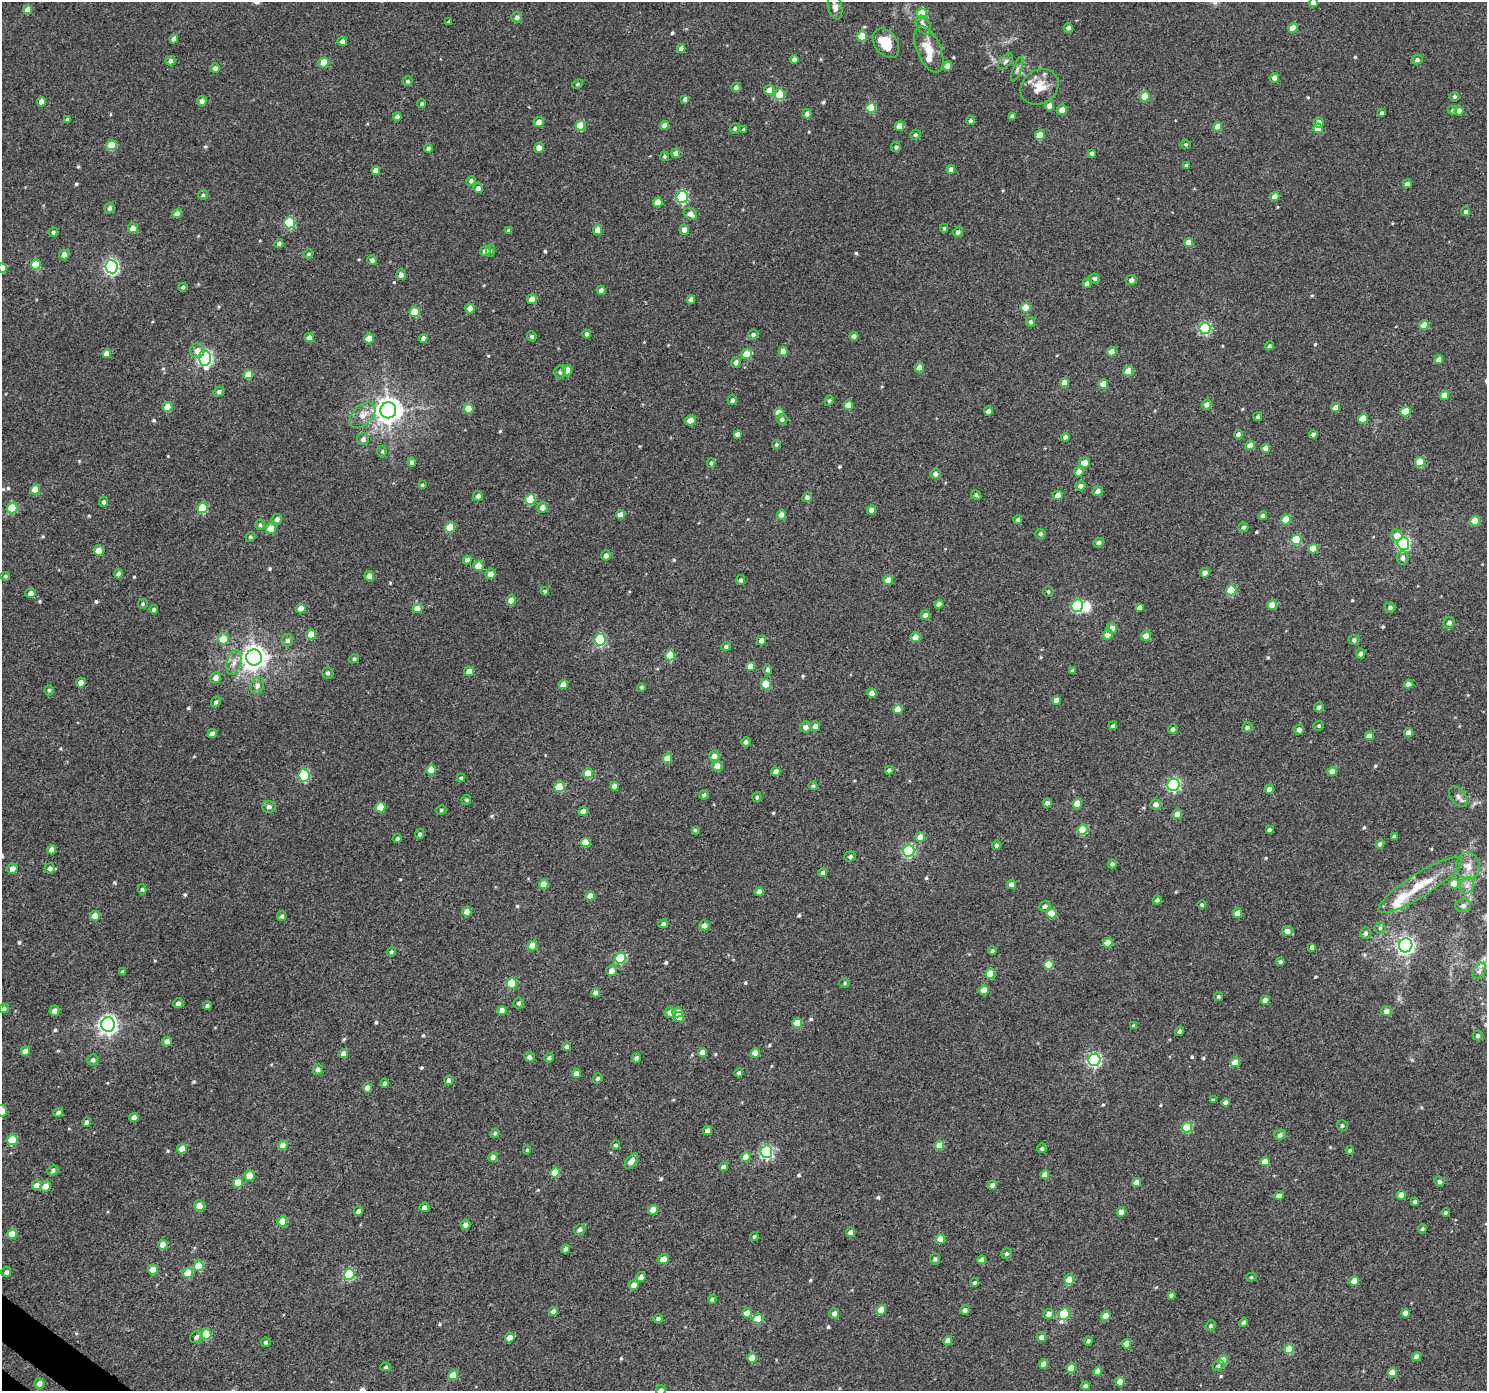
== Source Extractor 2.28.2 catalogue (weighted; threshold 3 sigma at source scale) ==
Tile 7 of 4 x 4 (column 3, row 2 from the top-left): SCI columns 3011-4495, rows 3000-4388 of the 6026 x 6065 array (HDU 1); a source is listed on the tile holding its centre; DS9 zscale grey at full resolution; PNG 1489 x 1393 px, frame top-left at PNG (2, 2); each listed source drawn as its Kron ellipse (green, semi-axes under 4 px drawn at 4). Shown black and unused: <1% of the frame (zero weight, under 3 of 4 exposures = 5% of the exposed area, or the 3 px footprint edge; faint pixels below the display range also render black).
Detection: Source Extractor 2.28.2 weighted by HDU 2 'WHT'; one run over the whole footprint, this tile lists its part. Background 0.012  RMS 0.0058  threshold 0.0263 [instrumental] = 3 sigma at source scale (4.5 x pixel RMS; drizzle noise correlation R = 1.50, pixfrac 1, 0.0396/0.0396 arcsec/px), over >= 5 px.
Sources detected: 580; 1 inside a brighter object's white glare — neither listed nor drawn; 2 inside a brighter listed object's ellipse — not listed separately; of the other 577, all 500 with FLUX_AUTO >= 0.855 (the completeness limit of this list) listed and drawn (77 fainter detections not listed), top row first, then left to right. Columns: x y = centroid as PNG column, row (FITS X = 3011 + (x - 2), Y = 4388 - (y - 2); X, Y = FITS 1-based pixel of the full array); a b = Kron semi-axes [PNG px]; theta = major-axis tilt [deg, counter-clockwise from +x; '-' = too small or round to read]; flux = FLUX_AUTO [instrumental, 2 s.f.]
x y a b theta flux
1313 3 4 4 - 3
835 7 12 7 -77 3.8
28 9 5 4 - 5.2
922 13 5 5 - 20
517 17 5 5 - 1.8
449 22 3 3 - 1
923 25 10 6 -59 2.2
1068 28 4 4 - 2.1
1293 28 5 4 - 9.3
862 36 5 5 - 16
174 39 4 4 - 2.4
342 41 4 4 - 3
886 43 16 11 -55 14
681 48 4 4 - 3.3
929 49 24 12 -67 10
794 60 4 4 - 3.1
1417 60 5 5 - 1.5
170 61 5 4 - 1.5
1005 61 9 5 46 1.6
324 62 5 5 - 10
947 66 4 4 - 4.3
215 68 5 5 - 2.2
1017 69 13 4 69 1.8
1274 78 5 4 - 3.1
408 81 5 5 - 1.1
577 84 6 4 27 0.88
736 87 5 4 - 2.1
1039 87 20 16 33 10
769 90 5 5 - 4.7
780 95 5 5 - 20
1145 96 5 5 - 9.4
1454 97 5 4 - 1.3
685 99 4 4 - 2.3
202 101 5 5 - 2.8
41 102 5 4 - 4.9
422 103 5 4 - 1
1050 106 4 4 - 5.8
871 108 5 5 - 18
1062 110 5 5 - 4.6
1452 110 5 4 - 1
1459 111 5 4 - 3.2
1382 113 3 3 - 1.2
807 114 5 4 - 2.1
1012 116 4 4 - 1.5
397 117 4 4 - 2.1
67 119 3 3 - 0.88
970 120 5 4 - 1.4
539 122 5 5 - 4.3
1319 122 5 5 - 3.5
664 125 4 4 - 4.2
580 126 5 5 - 13
899 126 5 4 - 6
1218 127 4 4 - 6.3
1318 128 5 4 - 8.2
735 129 5 5 - 1.2
744 129 4 3 - 1.1
915 135 5 4 - 1.1
1040 135 5 5 - 11
1186 144 5 4 - 0.89
111 145 5 5 - 12
896 147 5 4 - 1.3
428 148 4 4 - 1.7
539 148 5 5 - 3.9
676 153 4 4 - 4.1
1092 153 4 4 - 1.7
664 156 5 4 - 0.97
1186 165 3 3 - 1
951 169 4 4 - 2.6
376 170 4 4 - 4
471 181 5 4 - 1.5
1407 184 4 4 - 2.7
478 188 5 4 - 2.7
203 195 5 4 - 1
682 197 6 5 - 51
1275 197 4 4 - 4.5
658 202 5 4 - 8.7
110 208 5 4 - 1.9
1466 212 4 4 - 1.7
177 214 4 4 - 4.8
690 214 7 5 -36 3.7
289 223 5 5 - 33
133 228 5 5 - 5.8
944 228 4 4 - 0.87
509 230 4 4 - 1.1
598 230 5 4 - 6.1
684 230 5 4 - 4
53 232 5 4 - 1.1
958 232 5 5 - 2.1
1188 242 4 4 - 5
279 244 4 4 - 1.9
490 250 6 4 80 0.96
485 251 5 4 - 3.9
309 254 5 4 - 0.95
64 255 5 4 - 5.3
372 260 5 5 - 2
36 265 5 5 - 18
112 267 6 6 - 130
2 268 4 4 - 4.7
401 275 5 5 - 2.5
1095 278 5 5 - 1.4
1131 280 5 5 - 2.3
1087 284 4 4 - 2.9
183 287 4 3 - 1.1
601 290 4 4 - 2.6
532 299 5 5 - 5
691 299 4 4 - 3.2
470 308 5 4 - 4.5
1026 308 5 5 - 10
415 312 5 5 - 16
1030 322 5 4 - 1.3
1424 325 5 4 - 9
1205 328 6 5 - 52
587 334 4 4 - 1.3
753 335 5 5 - 1.5
532 336 5 4 - 1.2
854 336 4 4 - 1.8
309 337 5 4 - 3.5
423 338 4 4 - 3.2
369 339 5 5 - 10
1269 346 5 4 - 1
197 351 7 7 - 3.8
783 351 5 4 - 7
1111 351 5 5 - 4
107 354 4 4 - 4.7
747 354 5 5 - 13
205 358 7 6 - 130
1439 359 4 4 - 4.8
736 362 5 5 - 2.3
919 368 5 4 - 5
567 370 5 4 - 9.7
1128 371 5 5 - 9.3
560 372 6 6 - 1.4
248 374 5 4 - 7.4
1065 383 4 4 - 6.8
1103 384 5 5 - 6.2
219 392 5 4 - 1.7
1444 395 4 4 - 7.6
732 400 5 4 - 1.8
829 401 5 4 - 1
848 405 5 4 - 6.1
1207 405 5 4 - 2.8
168 407 5 5 - 12
1335 408 4 4 - 4.9
468 409 5 5 - 13
388 410 8 8 - 660
988 411 4 4 - 1.9
1405 411 5 5 - 14
779 413 5 4 - 8.6
363 415 15 9 44 5.9
1258 417 4 4 - 1.2
782 419 5 5 - 1.5
1363 419 5 5 - 9.7
690 420 5 5 - 4.5
737 434 4 4 - 2.7
1238 434 4 4 - 2.5
1313 434 4 4 - 1.8
1065 437 4 4 - 3
363 439 6 6 - 2.2
776 444 4 4 - 0.86
1250 445 5 4 - 5.9
1266 448 4 4 - 5.6
382 451 6 4 -90 0.95
412 462 4 4 - 1.9
1085 462 5 5 - 5.4
1420 462 5 5 - 13
711 463 5 4 - 1.1
1079 472 5 4 - 4.3
935 474 5 5 - 2.5
422 485 4 4 - 0.86
1080 486 5 4 - 2.7
35 490 5 4 - 9.7
1098 491 5 5 - 2.8
976 495 5 4 - 1.3
1058 495 5 5 - 5.6
478 496 5 4 - 2
807 497 5 4 - 2.2
530 500 5 5 - 21
104 502 5 4 - 1.7
543 507 5 5 - 4.1
12 508 5 5 - 23
202 508 5 5 - 25
871 510 4 4 - 3.5
620 515 4 4 - 5.2
781 515 4 4 - 6.3
1263 516 4 4 - 2
277 519 5 5 - 1.9
1018 520 4 4 - 1.6
1286 520 5 5 - 11
1475 521 5 5 - 13
260 525 5 4 - 1.1
450 527 5 5 - 16
1243 527 5 4 - 1.4
271 528 5 5 - 9.2
1040 534 5 5 - 1.3
1396 535 6 5 - 4.6
250 537 5 4 - 0.94
1296 540 5 5 - 23
1099 543 5 5 - 2
1403 544 6 6 - 86
1313 549 5 4 - 9.7
98 551 5 5 - 6.8
606 555 5 4 - 2.8
1403 558 7 6 - 2.5
467 560 4 4 - 2.8
478 566 5 5 - 7.7
1205 573 5 4 - 3.2
119 574 5 4 - 2.2
490 574 5 5 - 3.7
5 576 5 4 - 1.1
369 576 5 4 - 5.1
740 580 5 5 - 1.6
888 580 5 4 - 7.3
1231 590 5 5 - 21
545 591 4 4 - 0.99
1048 591 5 5 - 1.2
31 593 5 5 - 2.9
511 600 5 4 - 4.3
143 604 5 5 - 1.2
939 604 4 4 - 3
1272 605 5 5 - 9
1077 606 6 5 - 49
1139 607 4 4 - 1.9
1390 607 5 5 - 1.7
417 608 5 5 - 7.6
154 609 4 4 - 1.4
301 609 5 4 - 9.3
925 615 5 4 - 2.6
1449 623 6 5 - 2.2
1112 628 5 5 - 3.9
311 634 5 5 - 7.3
1108 634 5 4 - 6.4
1146 636 5 5 - 4.9
915 637 5 5 - 5.6
223 639 5 5 - 10
288 640 6 5 - 1.9
600 640 6 5 - 49
761 640 5 4 - 3.1
1354 640 5 5 - 1.5
726 647 5 4 - 1.6
1360 653 5 4 - 2
670 655 5 5 - 17
254 658 8 7 - 550
354 659 4 4 - 1.1
234 663 13 7 75 3.6
751 666 4 4 - 6.1
767 670 5 4 - 1.5
469 671 5 4 - 5.9
1073 671 4 3 - 1.3
328 673 5 5 - 1.6
216 678 5 5 - 4
81 683 5 5 - 3.4
766 684 5 5 - 15
1409 684 4 4 - 3.2
257 685 8 6 72 2.4
563 685 5 4 - 5
641 687 4 4 - 0.89
49 690 5 4 - 1
872 693 5 4 - 3.5
1056 700 4 4 - 4.7
216 702 5 4 - 1.5
1319 707 5 4 - 1.7
898 709 4 4 - 8.8
815 726 5 5 - 4.2
1113 726 4 4 - 1.2
1319 726 5 4 - 0.92
806 727 5 5 - 3.1
1247 727 5 5 - 1.3
1173 729 5 4 - 2.2
1299 730 5 5 - 2.7
1408 733 4 4 - 3.6
212 734 4 4 - 3.4
1369 736 4 4 - 4.6
746 742 4 4 - 1.8
714 756 5 5 - 3.8
667 758 5 4 - 8.2
717 766 5 5 - 5.4
431 770 5 4 - 9.1
889 770 4 4 - 1.5
776 772 4 4 - 4.4
1332 772 4 4 - 4.7
588 773 5 5 - 11
304 775 6 5 - 39
461 778 4 3 - 0.88
1173 785 6 6 - 74
615 786 4 4 - 4.5
813 786 4 4 - 0.93
559 787 5 5 - 18
1269 789 4 4 - 3.7
704 795 5 4 - 1.4
1458 796 11 7 -52 2.4
757 797 5 4 - 1.3
466 800 5 4 - 1
1047 803 4 4 - 2.1
1077 804 5 5 - 9.3
1156 804 5 5 - 3.4
269 807 7 6 - 2
380 807 5 5 - 13
441 810 6 4 18 1.1
583 811 4 4 - 3.6
1177 814 5 5 - 3.5
695 830 4 4 - 0.87
1083 830 5 5 - 19
1269 830 4 3 - 1.7
420 834 5 4 - 1.2
920 837 5 5 - 6.2
1394 837 4 4 - 1.7
397 839 4 4 - 1.3
585 843 5 4 - 8.8
1380 844 4 4 - 1.8
996 845 4 4 - 1.3
52 850 4 4 - 5.8
909 851 6 5 - 60
850 856 6 5 - 1.4
1112 864 4 4 - 1.7
1468 866 14 12 -85 6
12 868 5 5 - 3.9
50 868 5 5 - 2.9
823 873 4 4 - 2.9
1454 883 5 5 - 6.8
544 884 5 4 - 8
1011 884 4 4 - 4.2
1420 885 49 11 32 20
1467 885 8 6 68 2.7
142 889 5 4 - 0.99
759 892 4 4 - 4
590 896 5 4 - 6.3
1157 900 4 4 - 1.7
1202 905 4 4 - 0.95
1045 906 6 5 - 1.6
1463 906 8 6 15 2
467 912 5 4 - 6.3
1052 913 5 5 - 11
1237 913 5 4 - 4.2
95 916 5 5 - 6.2
282 916 5 4 - 1.5
663 924 5 4 - 1.7
704 925 5 5 - 3.7
1380 928 5 5 - 1.2
1287 931 5 5 - 4.2
1365 933 6 5 - 1.5
1108 943 4 4 - 7.2
1406 945 7 6 - 160
532 946 5 5 - 10
1312 947 4 4 - 2.1
992 951 4 4 - 0.96
391 952 5 4 - 1
620 958 5 5 - 36
1280 962 4 4 - 1.8
1049 965 5 5 - 12
612 971 5 5 - 3.8
1479 971 9 5 61 1.9
122 972 3 3 - 1
990 974 5 5 - 11
512 983 5 5 - 21
845 983 5 4 - 0.9
984 990 5 5 - 7.4
596 993 4 4 - 3.8
1218 996 5 4 - 0.87
1265 1000 4 4 - 3.6
178 1003 5 5 - 2
519 1003 5 5 - 1.3
207 1005 4 4 - 1.3
4 1008 5 5 - 1.4
54 1011 5 5 - 3
502 1011 4 4 - 5.3
1386 1011 5 5 - 3.4
670 1012 6 5 - 3.5
678 1012 5 5 - 6.9
679 1017 5 5 - 4.2
797 1023 5 4 - 13
108 1024 7 7 - 250
1134 1026 4 4 - 1.7
1179 1031 5 4 - 1.6
1478 1035 5 5 - 1.4
167 1041 5 4 - 3.5
567 1046 4 4 - 1.8
25 1051 5 4 - 6
702 1052 4 4 - 3.5
755 1053 5 4 - 6.7
343 1054 4 4 - 4.2
529 1057 5 5 - 2.3
549 1058 5 4 - 1.3
636 1058 5 4 - 1.5
93 1060 5 5 - 1.6
1094 1060 6 6 - 100
1235 1062 5 4 - 7.6
318 1069 5 5 - 1.8
739 1073 4 4 - 1.4
576 1074 4 4 - 4.4
598 1078 5 4 - 1.3
448 1080 5 4 - 1.8
384 1083 4 4 - 1.4
367 1088 4 4 - 3.7
1213 1100 4 4 - 0.96
1226 1102 4 4 - 2.5
2 1111 6 5 - 5.3
58 1113 5 4 - 2.1
134 1117 5 4 - 3.9
86 1122 4 4 - 1.6
1342 1125 5 5 - 1.1
1187 1127 5 5 - 26
708 1131 4 4 - 3.1
495 1133 5 4 - 1
1280 1135 6 5 - 2
12 1140 5 5 - 18
283 1145 5 4 - 5.8
616 1145 4 4 - 1.4
939 1145 5 4 - 8.4
1042 1148 5 4 - 1.2
182 1149 5 5 - 6.8
527 1150 4 4 - 0.86
1350 1150 4 4 - 0.98
766 1152 6 6 - 80
493 1157 5 4 - 2.8
745 1157 5 5 - 6
631 1161 9 5 54 3.7
1265 1162 4 4 - 6.8
724 1167 4 4 - 3.5
53 1170 5 5 - 1.5
555 1173 5 5 - 13
249 1175 5 5 - 8.1
1045 1175 4 4 - 5.2
1137 1182 4 4 - 5.2
1439 1182 5 5 - 1.4
238 1183 5 5 - 13
37 1185 5 5 - 5.6
992 1185 5 4 - 2.3
46 1186 5 5 - 5.8
1279 1195 4 4 - 2.5
1401 1195 5 4 - 4.8
1415 1202 4 4 - 1.8
199 1206 5 5 - 4.8
424 1207 5 5 - 2.8
653 1210 5 4 - 7.1
358 1211 5 4 - 2.5
1121 1212 4 4 - 4.6
1446 1213 4 4 - 1.2
282 1221 5 5 - 11
465 1225 5 4 - 3.1
580 1229 6 5 - 2.2
1422 1229 5 4 - 1
850 1232 4 4 - 2.5
12 1234 5 5 - 9.3
754 1236 4 4 - 0.98
940 1239 5 4 - 8.6
163 1245 5 5 - 5.8
566 1249 4 4 - 2.2
1007 1254 5 5 - 1.3
663 1259 5 5 - 5.7
935 1259 5 5 - 1.4
982 1260 4 4 - 3.7
199 1266 5 5 - 17
153 1269 5 5 - 5.7
6 1272 5 5 - 1.8
188 1273 5 5 - 12
349 1274 5 5 - 35
641 1277 5 4 - 2.8
1251 1277 5 4 - 0.92
1069 1280 5 5 - 9.6
1354 1281 5 4 - 7.5
974 1283 4 4 - 1.1
633 1285 5 5 - 3.7
1171 1295 4 3 - 1.5
712 1299 4 4 - 1.4
881 1310 5 4 - 8.4
965 1310 5 4 - 2.1
553 1311 4 4 - 3
747 1313 5 4 - 7.6
834 1313 5 5 - 2.7
1405 1313 4 4 - 3.7
1049 1314 5 5 - 3.4
1064 1314 6 5 - 33
1105 1316 5 4 - 6.1
658 1319 4 4 - 1.8
758 1319 5 5 - 13
1243 1322 5 4 - 1.4
1210 1326 5 5 - 1.2
206 1334 5 5 - 18
196 1337 7 5 45 2.1
510 1337 5 4 - 4.5
1041 1337 5 4 - 2.5
948 1341 4 4 - 5
1088 1341 4 4 - 1.4
266 1342 5 5 - 1
1126 1344 5 4 - 4.5
1289 1349 5 5 - 13
1417 1357 4 4 - 4.2
752 1358 5 4 - 12
1223 1360 5 4 - 9.4
1044 1364 4 4 - 4.4
1218 1366 6 5 - 1.2
385 1367 5 4 - 0.89
1071 1368 4 4 - 9.6
1098 1372 4 4 - 5
1392 1373 5 4 - 7.7
453 1375 5 4 - 11
1120 1382 5 4 - 6.5
39 1383 5 5 - 3.4
1085 1386 4 4 - 2
661 1390 5 5 - 1.7
Isophote crosses this tile's border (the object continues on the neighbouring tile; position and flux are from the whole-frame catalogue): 5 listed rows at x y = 1313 3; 2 268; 1478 1035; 2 1111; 661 1390